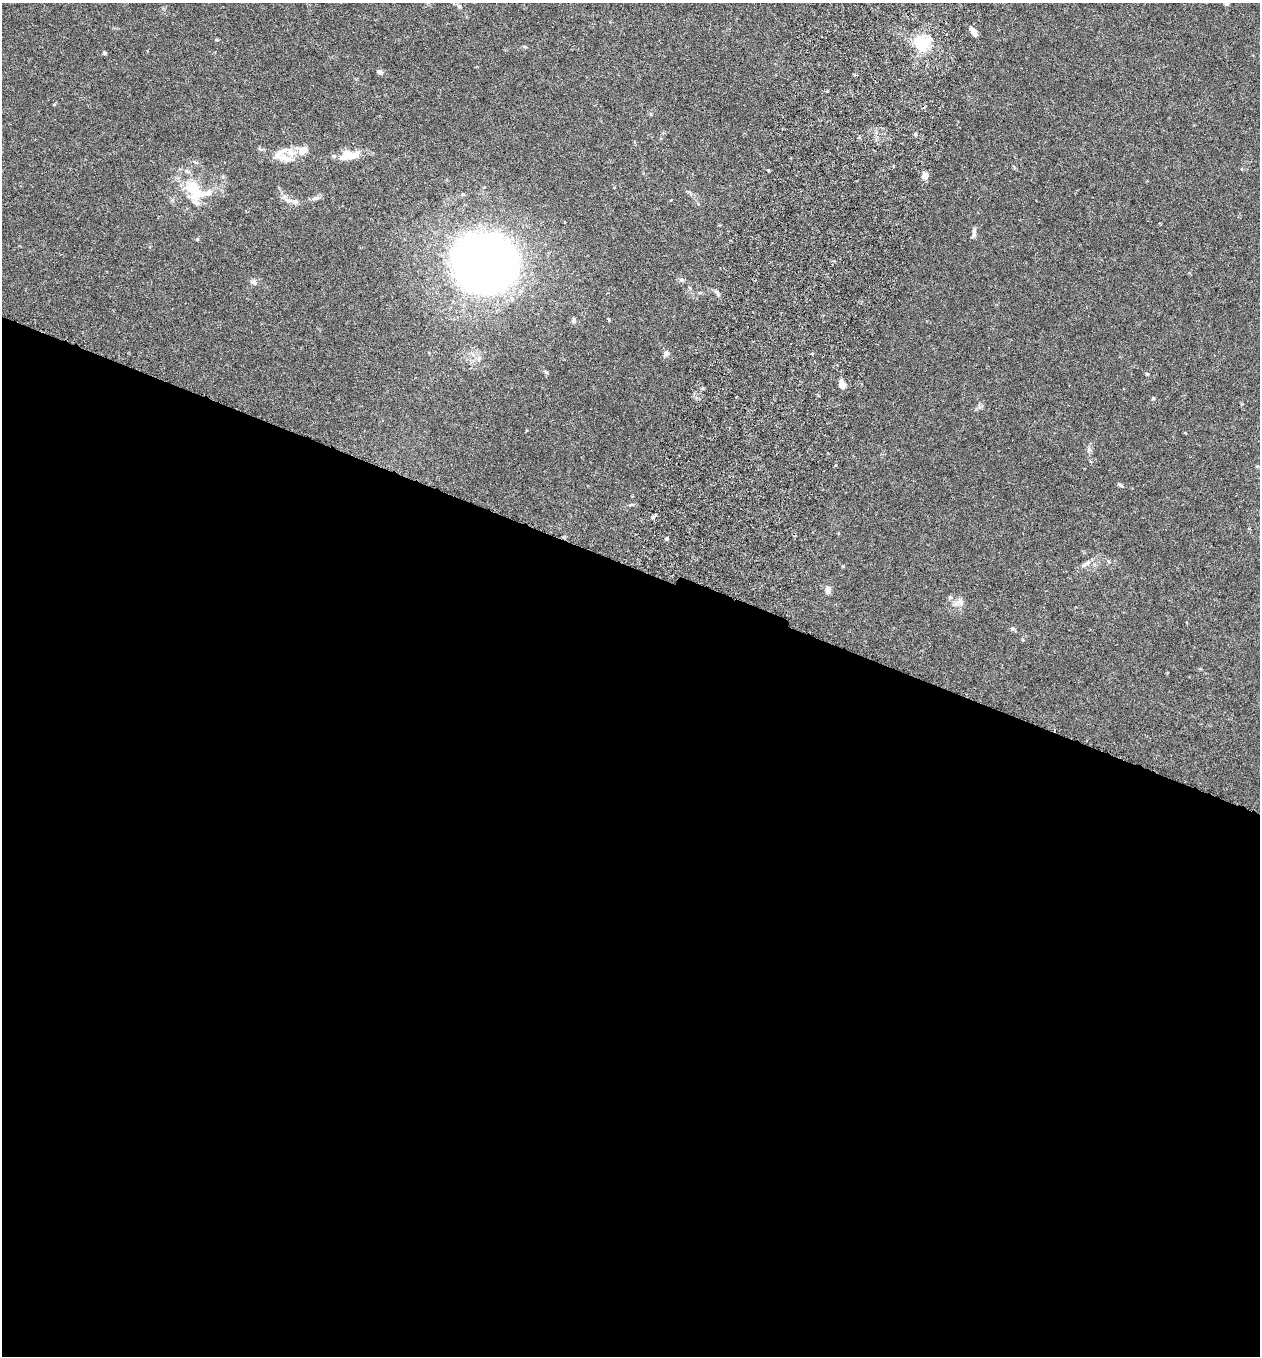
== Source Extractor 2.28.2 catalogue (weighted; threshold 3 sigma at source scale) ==
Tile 14 of 4 x 4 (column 2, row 4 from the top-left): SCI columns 1451-2708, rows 29-1382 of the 5546 x 5470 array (HDU 1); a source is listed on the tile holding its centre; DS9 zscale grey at full resolution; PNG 1262 x 1358 px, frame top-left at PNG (2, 3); no overlay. Shown black and unused: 58% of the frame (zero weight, under 3 of 6 exposures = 3% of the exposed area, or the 3 px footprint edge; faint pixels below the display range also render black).
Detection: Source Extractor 2.28.2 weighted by HDU 2 'WHT'; one run over the whole footprint, this tile lists its part. Background 0.0169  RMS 0.002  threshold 0.00799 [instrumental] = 3 sigma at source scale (4.09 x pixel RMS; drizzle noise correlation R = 1.36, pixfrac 0.8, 0.05/0.05 arcsec/px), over >= 5 px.
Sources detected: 44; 1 inside a brighter object's white glare — not listed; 6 inside a brighter listed object's ellipse — not listed separately; the other 37 listed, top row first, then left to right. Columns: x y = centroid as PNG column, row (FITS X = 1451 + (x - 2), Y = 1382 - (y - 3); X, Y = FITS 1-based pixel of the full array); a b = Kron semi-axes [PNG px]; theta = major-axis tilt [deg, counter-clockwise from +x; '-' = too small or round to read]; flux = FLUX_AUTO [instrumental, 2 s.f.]
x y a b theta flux
1227 3 6 4 58 0.35
459 6 6 5 - 0.34
974 33 10 7 -50 0.93
216 40 6 3 -9 0.2
922 43 6 6 - 51
104 53 5 4 - 0.26
379 72 8 6 -32 0.53
302 150 15 11 27 1.7
353 156 21 9 26 1.7
286 159 20 9 -12 1.9
925 175 8 7 - 1.1
195 190 36 20 -28 8.3
315 198 11 4 9 0.52
671 200 3 3 - 0.11
295 202 9 7 4 0.69
974 234 15 4 85 0.54
197 239 5 4 - 0.19
485 262 46 37 -14 230
681 280 7 5 -7 0.38
253 282 10 6 -24 0.53
609 319 5 3 - 0.19
573 321 7 5 89 0.37
666 353 6 6 - 0.82
1147 374 6 4 -44 0.21
842 384 7 5 -79 2
1153 398 4 4 - 0.21
1089 449 7 4 71 0.38
1120 485 8 4 -25 0.31
631 504 8 4 10 0.29
653 517 7 4 53 0.28
1249 529 4 3 - 0.18
666 539 5 3 - 0.23
1088 563 9 6 41 0.66
828 590 10 7 77 0.67
950 597 6 5 - 0.29
960 601 14 6 -87 0.9
1012 628 6 5 - 0.31
Isophote crosses this tile's border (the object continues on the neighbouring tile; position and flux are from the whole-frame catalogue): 1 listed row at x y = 1227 3
Unlisted compact peaks at least as high as the median listed source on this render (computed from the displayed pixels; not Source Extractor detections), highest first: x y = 546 372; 843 566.